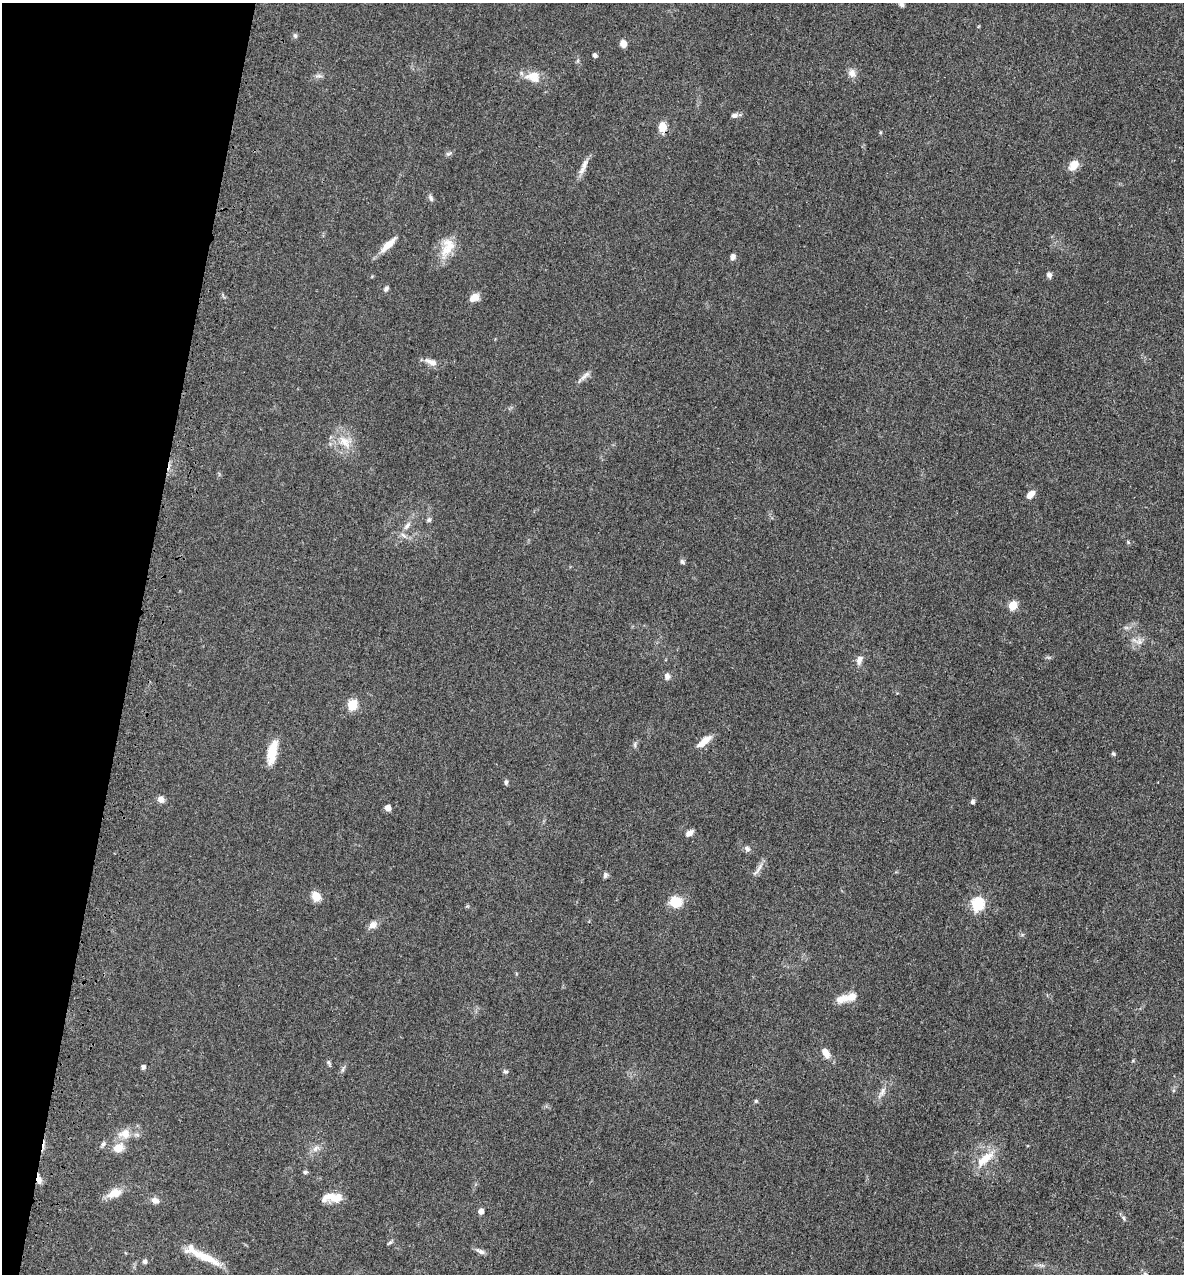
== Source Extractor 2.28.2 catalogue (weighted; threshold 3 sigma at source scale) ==
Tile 9 of 4 x 4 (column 1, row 3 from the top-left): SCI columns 320-1501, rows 1343-2614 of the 5248 x 5228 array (HDU 1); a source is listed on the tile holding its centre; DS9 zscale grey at full resolution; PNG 1186 x 1276 px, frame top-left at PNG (2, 3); no overlay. Shown black and unused: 11% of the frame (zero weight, under 3 of 4 exposures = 6% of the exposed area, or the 3 px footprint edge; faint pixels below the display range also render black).
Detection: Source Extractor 2.28.2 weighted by HDU 2 'WHT'; one run over the whole footprint, this tile lists its part. Background 0.0402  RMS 0.0049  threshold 0.0219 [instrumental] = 3 sigma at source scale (4.5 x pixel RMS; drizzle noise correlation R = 1.50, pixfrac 1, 0.05/0.05 arcsec/px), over >= 5 px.
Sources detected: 82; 6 inside a brighter listed object's ellipse — not listed separately; the other 76 listed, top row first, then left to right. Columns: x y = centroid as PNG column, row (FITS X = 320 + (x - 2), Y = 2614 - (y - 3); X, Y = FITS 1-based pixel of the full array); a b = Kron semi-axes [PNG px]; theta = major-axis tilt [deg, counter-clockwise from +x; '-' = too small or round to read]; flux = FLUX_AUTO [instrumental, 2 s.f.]
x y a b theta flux
901 3 11 6 -72 2
295 36 7 5 -88 0.99
623 44 7 6 - 3.6
595 56 4 4 - 1.7
852 73 12 10 -64 3
534 75 23 10 12 6.6
319 76 11 5 -2 1.4
734 115 7 6 - 1.8
662 127 11 7 -83 6.7
449 153 10 5 18 1.1
584 165 20 7 77 3.5
1074 165 12 8 52 6
431 198 9 6 -65 1.3
388 245 27 7 44 5.9
446 250 27 15 63 9.5
733 257 6 5 - 2.1
1049 275 8 6 -72 1.5
386 289 7 5 52 1.1
474 297 13 9 23 4
431 362 18 8 -20 3.6
585 376 19 6 41 2.5
344 442 23 13 -51 8.9
1030 494 10 6 45 3.7
429 520 7 6 - 1.1
407 526 13 6 50 2.7
1128 542 6 4 -48 0.58
682 562 7 6 - 1
1013 605 5 5 - 17
1126 628 7 4 0 1
1139 642 13 10 -10 3.7
1048 657 7 4 -19 0.77
859 660 14 8 71 3
667 676 9 8 - 1.9
352 705 6 5 - 33
704 741 21 8 39 5.3
635 744 8 5 83 1.1
272 752 28 10 78 10
1113 753 6 5 - 0.75
506 782 7 5 -84 1.1
161 800 9 8 - 2.4
972 801 6 5 - 1.2
388 808 5 4 - 5.1
689 833 9 6 36 2.5
747 849 9 7 -50 1.5
759 868 20 5 58 2.6
605 875 7 6 - 1.1
316 896 10 8 -58 6.4
675 902 12 11 - 12
977 904 6 6 - 61
467 906 5 5 - 0.55
373 925 13 9 36 2.8
842 999 18 10 23 4.9
826 1053 14 8 -60 4.4
329 1063 9 4 -57 0.91
143 1067 4 4 - 1.9
343 1069 11 4 70 1.2
505 1072 7 5 -32 1
882 1092 21 7 59 3.4
756 1101 4 4 - 0.79
124 1134 18 14 1 6.8
103 1144 8 6 47 1.4
119 1148 17 13 27 5.9
316 1148 12 7 33 2.7
985 1159 30 11 42 11
305 1172 6 4 1 0.83
39 1179 12 5 -79 2.6
114 1193 20 11 21 6.2
335 1198 20 11 0 7.3
155 1200 10 8 -25 2.7
481 1211 5 4 - 3.7
1124 1218 8 5 -58 1
390 1242 9 4 34 0.81
480 1251 14 5 -24 1.9
206 1257 43 10 -24 12
145 1261 6 6 - 1.2
1145 1274 7 4 -1 0.78
Overlapping masked pixels (flux is a lower limit): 2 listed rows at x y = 662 127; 39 1179
Isophote crosses this tile's border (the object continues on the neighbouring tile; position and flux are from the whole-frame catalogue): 1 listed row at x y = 901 3